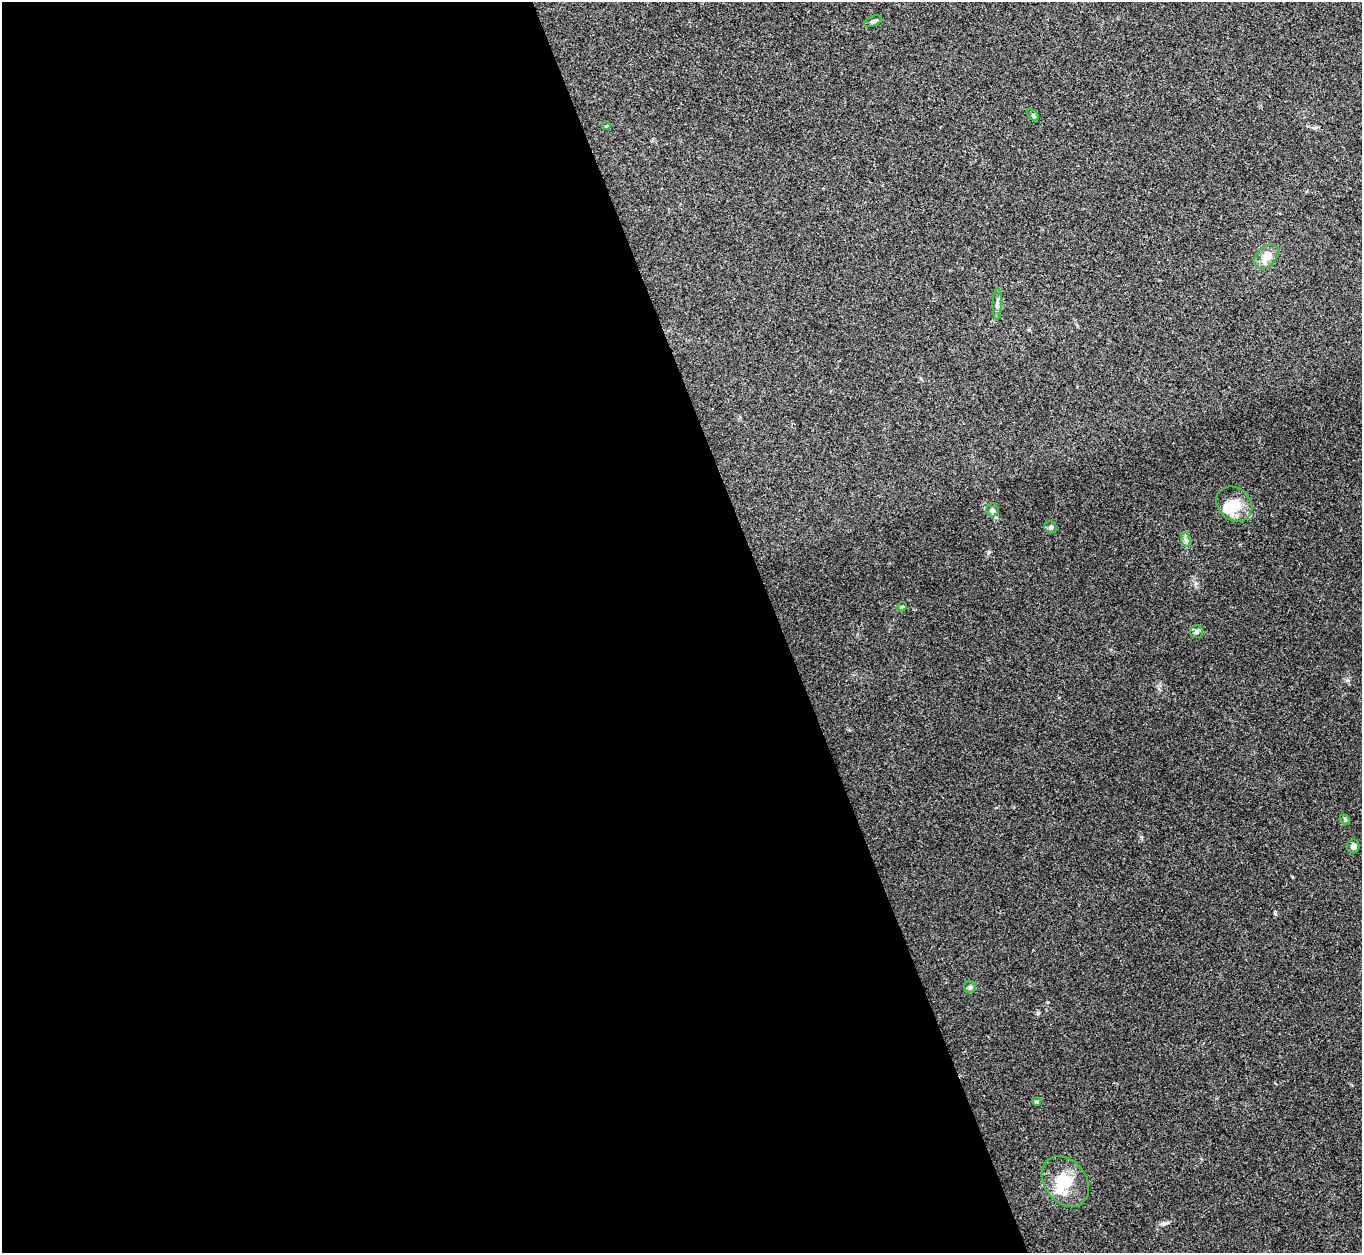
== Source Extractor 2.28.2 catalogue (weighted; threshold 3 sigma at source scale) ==
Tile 9 of 4 x 4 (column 1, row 3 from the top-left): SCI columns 2-1361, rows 1400-2650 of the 5443 x 5430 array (HDU 1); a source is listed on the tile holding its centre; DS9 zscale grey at full resolution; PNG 1364 x 1255 px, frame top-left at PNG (2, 2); each listed source drawn as its Kron ellipse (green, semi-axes under 4 px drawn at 4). Shown black and unused: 57% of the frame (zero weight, under 3 of 4 exposures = <1% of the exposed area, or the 3 px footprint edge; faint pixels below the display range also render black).
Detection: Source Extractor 2.28.2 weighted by HDU 2 'WHT'; one run over the whole footprint, this tile lists its part. Background 0.0468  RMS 0.005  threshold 0.0226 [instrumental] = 3 sigma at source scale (4.5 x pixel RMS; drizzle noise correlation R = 1.50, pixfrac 1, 0.05/0.05 arcsec/px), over >= 5 px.
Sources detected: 18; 2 inside a brighter object's white glare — neither listed nor drawn; the other 16 listed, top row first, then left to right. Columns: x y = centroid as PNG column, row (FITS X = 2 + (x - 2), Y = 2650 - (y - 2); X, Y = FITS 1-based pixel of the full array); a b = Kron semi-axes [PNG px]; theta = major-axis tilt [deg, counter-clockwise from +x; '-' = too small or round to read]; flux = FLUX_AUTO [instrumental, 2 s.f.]
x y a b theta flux
873 21 9 5 22 1.1
1033 115 7 4 -46 0.73
606 126 4 3 - 0.45
1266 256 14 9 44 5
997 304 15 4 88 1.7
1234 504 19 16 -42 8.7
992 510 6 6 - 1.6
1051 527 6 5 - 1.2
1186 540 7 4 -71 1.3
902 607 5 4 - 0.59
1197 632 6 6 - 1.4
1345 820 6 4 -44 0.63
1353 846 7 6 - 2
970 987 6 6 - 1
1037 1102 4 4 - 1.4
1065 1181 28 21 -52 15
Unlisted compact peaks at least as high as the median listed source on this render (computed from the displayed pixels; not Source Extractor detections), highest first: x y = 1038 1013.